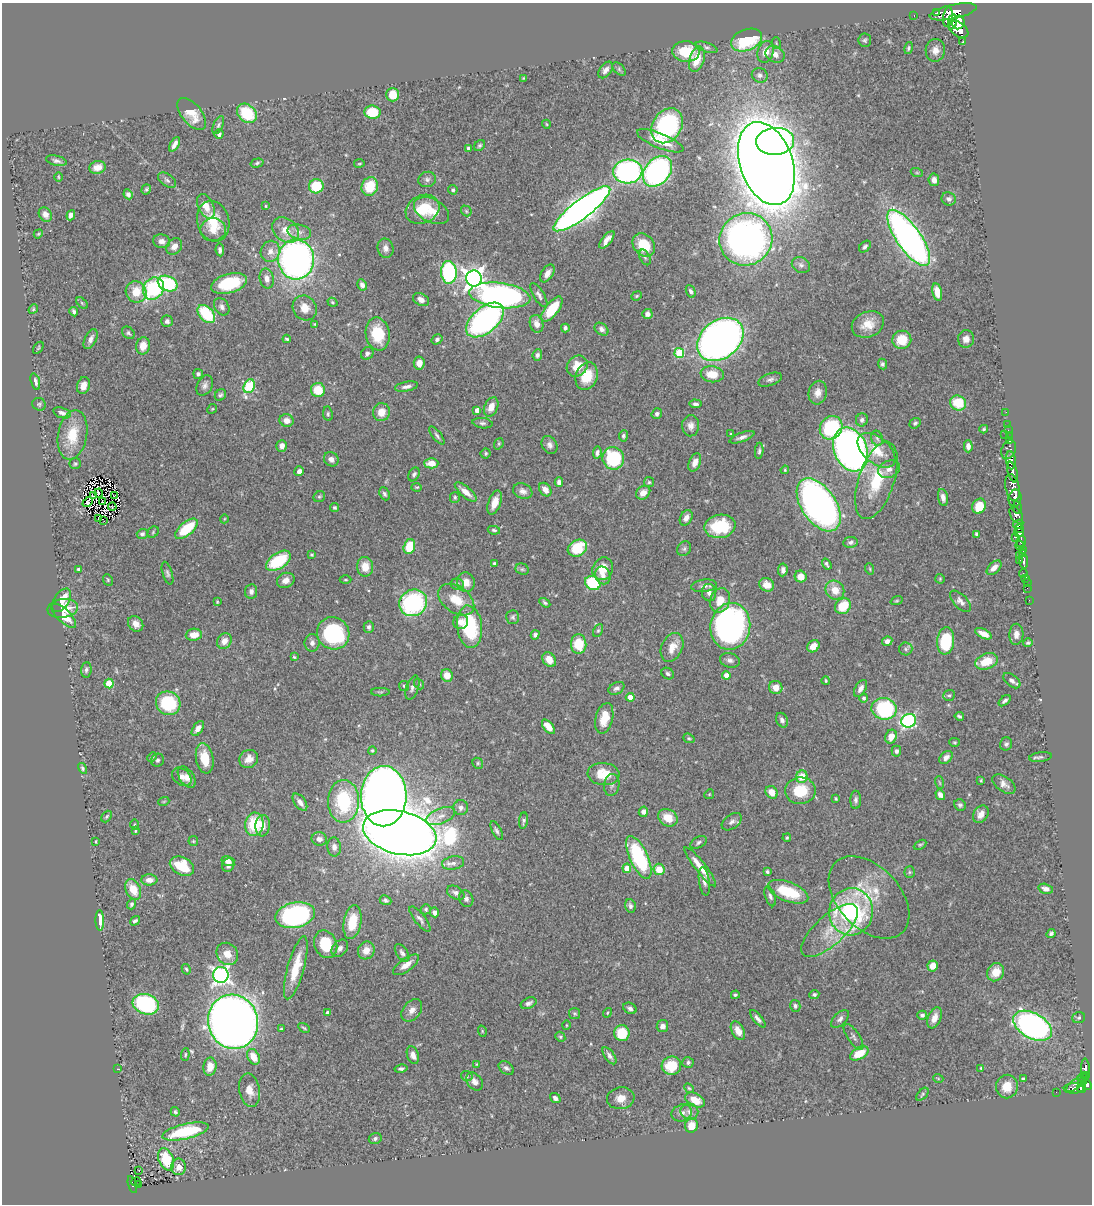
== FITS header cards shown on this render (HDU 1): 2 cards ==
NAXIS1  =                 1090
NAXIS2  =                 1202

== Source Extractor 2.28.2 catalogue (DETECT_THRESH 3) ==
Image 1090 x 1202 px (HDU 1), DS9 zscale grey, 1 PNG px = 1 image px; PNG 1094 x 1206 px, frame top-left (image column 1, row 1202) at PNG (2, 3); each listed source drawn as its Kron ellipse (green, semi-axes under 4 px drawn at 4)
Background 0.689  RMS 0.022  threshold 0.0662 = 3 sigma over >= 5 px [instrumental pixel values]
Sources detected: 518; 2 with non-positive FLUX_AUTO (blend fragments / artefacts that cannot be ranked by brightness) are neither listed nor drawn; of the other 516, the 500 brightest by FLUX_AUTO listed and drawn (16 fainter detections omitted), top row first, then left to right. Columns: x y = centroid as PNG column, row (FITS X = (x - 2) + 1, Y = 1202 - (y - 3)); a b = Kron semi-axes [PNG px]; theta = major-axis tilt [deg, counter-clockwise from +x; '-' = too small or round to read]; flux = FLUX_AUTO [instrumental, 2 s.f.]
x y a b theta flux
937 12 3 3 - 290
953 12 24 7 12 2000
914 15 3 2 - 14
948 17 10 4 82 880
952 22 7 4 79 440
958 23 7 6 - 1000
959 30 11 7 -35 1700
746 40 16 10 20 98
865 40 7 6 - 3
963 42 3 3 - 35
776 43 6 3 -73 1.7
706 47 11 4 -18 4.1
909 48 6 4 76 2.7
935 50 11 9 83 11
686 51 13 10 -5 50
766 52 11 8 74 14
775 54 10 8 -26 10
697 59 13 7 73 30
619 69 8 5 -47 2.6
606 70 9 6 52 7.2
760 75 8 7 - 5.3
524 78 3 3 - 1.4
393 95 7 6 - 27
372 112 8 6 -7 47
247 113 11 8 -42 63
192 114 19 10 -50 25
546 124 4 3 - 1.2
218 125 10 4 65 3.4
667 126 18 14 57 200
219 134 5 4 - 3.8
660 141 25 7 -22 30
775 141 19 13 5 630
175 144 8 4 62 7.3
480 145 6 5 - 2.6
468 148 4 4 - 2.8
56 161 11 5 -14 4.4
257 163 6 4 16 2.5
359 163 5 3 - 1.4
766 164 43 26 -71 5200
97 167 8 6 16 13
628 171 14 12 4 320
658 171 17 12 49 360
917 173 6 4 -19 1.7
58 177 4 3 - 1.2
427 179 9 7 15 5.2
167 180 10 6 -36 5.2
934 180 6 5 - 7.4
316 186 7 7 - 58
370 186 9 8 - 45
146 189 5 4 - 2.7
453 190 5 4 - 2.8
128 194 5 4 - 5.8
949 199 7 6 - 4.7
206 206 13 7 -64 18
265 206 4 3 - 1.6
422 209 17 14 26 45
582 209 35 9 37 1500
431 211 19 11 -28 26
466 211 6 4 -47 2
45 214 8 6 -57 7.6
71 215 5 4 - 5.7
213 221 20 16 -74 43
213 230 13 11 5 18
285 230 14 11 -40 23
299 232 12 7 -12 9.3
38 234 5 3 - 1.5
909 238 33 12 -55 730
746 239 27 26 - 710
607 240 10 4 52 9.7
162 241 8 7 - 8.9
644 245 13 10 -52 46
174 246 9 7 51 11
865 247 7 5 44 3.7
385 248 10 8 -77 7.9
220 250 6 4 -82 4.6
270 251 11 9 70 11
645 257 8 5 -63 3
296 259 20 18 -86 650
801 265 9 7 -27 5
449 272 11 7 -87 190
547 273 10 6 56 9.1
267 279 10 7 -78 9.4
474 279 8 7 - 960
168 284 10 7 -24 120
229 284 18 9 16 72
362 285 6 5 - 5.4
153 289 11 10 - 140
691 291 7 4 -66 3.8
136 292 11 10 - 31
937 292 9 5 -78 17
500 295 31 12 -7 480
539 295 14 5 -59 5.5
637 296 5 4 - 2.1
421 300 8 6 -28 9.2
332 302 5 4 - 2.3
82 303 7 4 -45 2.1
222 307 9 7 -56 6
305 308 13 11 -54 18
33 309 5 4 - 1.8
552 309 15 6 52 54
74 312 5 3 - 4
206 314 10 7 -47 77
647 314 5 5 - 6.6
485 320 22 12 40 380
167 321 5 5 - 4.7
315 324 3 3 - 1.3
536 324 9 6 -74 9.7
868 324 16 12 23 24
565 328 4 3 - 3.5
601 329 7 5 -37 5.3
128 333 7 5 -45 3.4
378 334 16 12 -79 56
91 339 11 5 64 7.4
287 339 4 3 - 2.4
437 339 5 4 - 3.3
720 339 25 19 39 1100
966 339 9 8 - 10
902 340 9 9 - 34
143 346 8 7 - 18
38 348 7 3 55 1.7
367 353 7 6 - 4.2
679 353 5 5 - 86
537 355 5 4 - 3.9
419 363 6 5 - 12
882 364 5 4 - 3.4
577 366 11 9 46 22
198 374 5 5 - 3.4
712 374 11 8 -8 27
587 376 14 10 70 34
770 380 12 6 20 5.4
35 382 8 4 -73 6.6
83 385 9 6 73 11
205 385 11 7 62 6.3
249 386 7 5 66 120
406 387 12 4 10 6.2
318 390 7 7 - 33
818 393 12 9 76 13
220 395 6 5 - 3.3
958 403 8 7 - 42
39 404 7 6 - 2.8
695 404 6 4 -5 3.9
491 407 10 6 65 15
212 409 5 4 - 1.6
477 410 4 4 - 9.5
381 412 9 8 - 17
1006 412 2 2 - 11
62 413 9 5 -17 5.1
328 414 7 4 -82 2.7
657 414 5 5 - 4
862 420 6 6 - 4.6
287 421 7 6 - 12
482 423 10 5 -8 4.1
915 423 6 5 - 3.3
1008 424 2 2 - 6.3
691 426 10 8 87 8.9
831 428 12 10 52 110
984 429 4 3 - 2.2
1008 430 2 2 - 5.8
731 434 3 2 - 1.3
72 435 25 14 79 48
437 435 11 4 -53 4.1
1005 435 3 2 - 30
623 436 5 4 - 3.2
1009 436 2 2 - 12
742 437 13 4 20 6.5
877 438 8 5 -72 3.8
1010 441 3 3 - 21
499 444 6 4 70 2.1
550 445 9 7 -60 6.4
282 446 6 5 - 7.5
968 446 6 4 -89 6.9
851 450 23 16 -66 870
876 450 22 13 -40 35
1009 450 10 7 68 86
759 451 8 4 85 3.5
486 453 5 5 - 2.4
597 453 6 4 82 4.7
613 458 11 10 - 100
331 459 8 6 -37 7.9
1011 460 9 5 -82 930
695 462 9 5 67 10
431 463 7 5 1 18
75 464 5 5 - 2.5
889 469 11 8 24 8.9
785 470 4 4 - 1.5
299 471 5 4 - 6.6
1013 472 11 4 -75 810
414 474 7 5 61 4
876 480 40 17 71 74
559 482 5 4 - 6.8
649 482 5 5 - 2.3
417 487 5 3 - 1.7
1012 487 13 7 -77 530
545 490 7 5 -54 11
523 491 10 7 -20 7.9
466 492 13 5 -40 16
99 493 4 2 - 1.3
643 493 7 6 - 12
384 494 7 5 -64 3.7
115 495 2 2 - 1.7
93 496 3 2 - 1.4
319 497 6 5 - 2.4
455 497 5 5 - 3
943 498 9 5 -78 6.6
1015 498 8 6 78 380
88 502 6 3 42 1.9
102 502 2 2 - 1.6
495 503 12 6 70 17
819 505 30 17 -56 720
979 506 8 6 66 32
112 507 4 2 - 1.7
335 507 4 4 - 2.9
1017 507 6 3 -80 260
1016 515 9 5 -58 620
686 518 8 5 59 8.9
99 519 3 3 - 1.7
224 519 4 3 - 1.2
104 521 3 2 - 4.5
1018 524 5 4 - 320
720 526 15 11 10 69
1019 528 4 2 - 33
186 529 14 6 40 60
494 530 6 4 -9 2.6
153 532 6 5 - 2.1
1019 533 5 3 - 480
142 534 5 5 - 3.1
976 534 4 3 - 2.5
1015 537 4 2 - 95
1021 541 6 4 75 290
850 542 7 5 8 3.8
1020 546 4 2 - 120
409 547 7 5 74 41
577 548 10 8 29 57
684 549 8 6 56 3.6
1022 550 3 2 - 100
1022 553 4 2 - 40
312 555 3 3 - 1.9
1019 555 3 2 - 45
1020 560 3 2 - 36
278 561 14 8 33 76
1024 561 7 3 -87 240
494 564 3 3 - 3.7
827 564 6 3 -56 3.3
365 567 10 8 -82 20
994 568 9 5 43 10
78 569 4 4 - 3.2
522 569 7 5 -24 2.7
603 569 12 10 64 22
870 569 6 3 -72 1.7
783 570 6 4 83 5.8
167 573 12 5 -72 4
1023 573 4 3 - 25
603 575 9 7 -68 8.1
801 577 6 5 - 18
1026 578 4 3 - 47
940 579 5 5 - 1.6
108 580 6 4 -65 2.1
286 580 9 7 25 10
345 580 6 3 0 1.5
466 582 10 8 -77 15
593 583 8 6 -38 89
1027 583 2 2 - 6.3
457 584 7 5 -9 3.3
767 585 7 6 - 15
704 586 13 6 7 6.5
1027 588 2 2 - 8.5
835 590 10 9 - 19
251 591 7 6 - 5.6
709 593 8 7 - 7.3
62 600 13 7 57 22
456 600 20 13 -36 32
720 600 12 9 70 22
1029 600 2 2 - 8.2
897 601 6 4 19 1.9
960 601 13 6 -46 7.2
217 602 3 2 - 1.6
413 603 14 13 - 190
545 603 6 4 -34 2.9
843 606 8 7 - 34
63 608 15 9 7 29
64 616 16 6 -43 22
513 617 7 6 - 3.4
461 622 7 7 - 10
136 624 8 7 - 12
730 626 23 20 80 420
369 627 6 5 - 3.6
470 627 21 12 -83 110
598 630 7 4 62 2.4
333 633 16 16 - 140
983 634 9 4 -25 13
1016 634 10 7 87 9.7
194 635 8 6 6 17
535 635 5 4 - 3.4
224 641 8 7 - 12
887 641 5 4 - 7.7
946 641 13 8 84 77
312 643 9 7 82 6
1028 643 5 3 - 2.2
579 644 10 7 -86 43
813 646 7 5 46 15
672 647 15 10 65 19
906 649 6 6 - 3.1
294 657 3 3 - 1.6
549 660 8 6 -52 16
730 660 10 7 -16 5.9
986 661 12 7 21 32
86 670 8 5 86 4
668 673 6 5 - 3.4
447 675 6 6 - 16
726 675 4 4 - 11
826 681 4 3 - 1.6
1012 681 10 5 -38 5.5
109 683 5 4 - 38
419 684 6 4 -51 2.1
404 686 5 5 - 2.1
776 687 7 6 - 15
412 688 12 6 71 5.9
616 688 8 5 28 4.8
861 688 9 5 60 7.5
380 692 9 4 0 2.4
949 695 6 5 - 2.7
630 697 4 4 - 16
864 698 4 4 - 3.8
1005 701 7 4 41 3.8
168 703 12 11 - 85
884 709 12 10 -8 150
959 716 5 3 - 2.6
604 718 16 8 76 23
782 720 7 5 -63 5.8
909 721 7 6 - 270
548 727 8 4 -50 19
198 729 8 5 55 7.8
891 737 7 5 64 15
689 738 6 4 -21 2.3
955 742 5 4 - 1.8
1006 744 7 6 - 3.6
372 750 4 4 - 2.1
896 751 5 4 - 4
152 757 5 3 - 1.4
946 757 7 5 41 6.6
1041 757 11 5 7 3.5
205 758 15 8 -80 31
249 759 10 8 35 13
158 760 7 6 - 4
478 763 6 5 - 2.4
82 768 6 4 -60 2.6
604 774 16 11 -4 34
182 777 11 8 -38 8.9
187 777 12 7 -57 11
802 777 6 5 - 24
981 780 3 2 - 1.5
940 783 6 3 -71 1.5
1004 784 13 7 -36 8.9
612 785 11 7 82 5.6
800 791 15 13 2 49
772 792 6 5 - 18
709 794 5 4 - 1.6
940 795 6 4 -57 7.5
384 796 30 23 89 2400
836 799 4 3 - 1.7
856 800 9 5 90 4.4
164 801 5 3 - 1.5
344 801 21 15 89 120
300 802 10 5 -54 9.1
960 805 6 5 - 3.4
461 808 7 7 - 5.9
643 812 5 4 - 6
981 814 9 7 57 11
107 816 6 4 51 2.5
441 816 15 7 22 12
668 818 10 8 -31 25
524 821 8 4 83 3.1
732 822 11 7 36 6.3
254 824 12 9 82 66
135 825 5 3 - 1.5
263 826 11 7 85 14
135 831 4 3 - 1.3
497 831 10 4 -64 3.9
400 833 37 21 -13 5800
787 838 4 3 - 2
319 839 8 6 -9 7.8
96 841 3 2 - 1.4
193 841 5 5 - 1.7
699 842 9 5 29 3.7
920 845 7 4 28 2.5
334 847 9 7 -86 7
639 857 23 9 -65 150
228 861 6 4 -14 7.4
453 863 11 6 10 7.1
228 865 7 6 - 7.6
182 866 13 8 -27 58
700 867 25 5 -52 24
627 868 4 4 - 18
659 869 6 5 - 27
767 872 4 3 - 2.3
910 872 5 5 - 2.2
149 880 8 5 1 9.4
704 881 14 5 -82 6.4
1046 889 7 5 -14 6.6
133 890 11 7 -64 27
788 892 21 9 -21 61
456 893 9 6 -29 5.4
770 896 10 5 -70 4.3
869 897 48 31 -46 78
466 899 8 7 - 5.1
386 900 6 4 -24 3.5
131 904 5 4 - 3.1
630 906 7 5 -76 4.9
426 909 5 5 - 2.4
435 912 5 4 - 6.5
851 912 23 22 - 250
295 915 20 12 12 280
420 919 15 5 -52 5.7
100 920 10 4 -88 22
135 921 5 4 - 3
352 922 17 8 80 39
830 930 36 14 42 41
1051 934 5 3 - 3
326 944 14 11 -68 47
340 948 10 7 51 6.1
366 950 9 8 - 16
402 953 10 5 -55 4.9
227 954 12 10 -52 17
406 965 15 6 36 14
933 966 5 5 - 17
296 968 33 8 74 41
186 969 5 3 - 2.2
996 972 9 8 - 16
221 975 8 7 - 550
814 994 5 4 - 3.1
735 995 4 4 - 2.4
529 1003 8 5 25 4.7
146 1004 13 10 -18 220
795 1006 6 5 - 3.4
630 1008 7 5 -30 4.5
412 1010 13 8 52 9.6
328 1013 4 3 - 5.9
608 1013 5 3 - 1.6
575 1014 5 5 - 2.3
922 1015 5 4 - 3.3
934 1018 11 6 68 11
1079 1018 6 5 - 2.5
758 1019 11 4 -50 6.1
840 1019 11 6 46 5.6
233 1022 27 25 -74 2100
566 1025 5 3 - 1.4
662 1026 6 6 - 8.4
1033 1026 21 12 -30 530
304 1028 6 3 -30 2.1
281 1029 3 3 - 1.6
482 1031 6 3 -72 1.5
738 1031 10 6 -61 15
622 1033 8 7 - 44
560 1037 5 4 - 2.1
853 1037 15 6 -56 5.5
859 1053 10 6 31 33
185 1055 6 4 85 2.2
413 1055 9 5 -70 9.2
609 1056 10 4 -54 5.2
254 1057 8 6 -61 25
688 1062 6 5 - 3.4
477 1064 3 2 - 1.2
671 1066 10 9 - 43
210 1067 9 6 81 18
506 1068 8 6 -36 4.4
981 1068 3 3 - 1.4
117 1069 3 2 - 5.5
401 1069 6 4 12 3.7
1086 1069 10 4 -83 130
1086 1075 3 3 - 130
467 1076 6 5 - 2.5
938 1078 5 3 - 1.3
1083 1078 4 3 - 55
1023 1079 3 3 - 2.7
475 1082 10 7 -53 8.5
1082 1082 4 3 - 180
1077 1083 13 5 37 220
1087 1085 6 4 -55 340
1007 1087 12 11 - 23
689 1088 5 4 - 1.8
1074 1088 10 5 2 140
1081 1088 4 3 - 240
249 1090 17 10 -79 16
1056 1092 2 2 - 4.1
922 1094 8 4 48 2.4
555 1098 6 4 -36 6.6
621 1098 14 10 10 16
695 1100 10 6 -27 22
689 1111 9 8 - 6.8
175 1112 5 4 - 2.9
682 1113 10 8 21 7.5
691 1126 7 6 - 19
185 1131 24 7 13 100
375 1138 6 5 - 3.9
166 1159 11 7 -68 55
179 1167 8 7 - 11
139 1170 3 2 - 3.6
136 1182 5 2 - 22
132 1185 9 3 -74 51
138 1185 2 2 - 4.4
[16 fainter detections neither listed nor drawn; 2 non-positive-flux detections neither listed nor drawn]